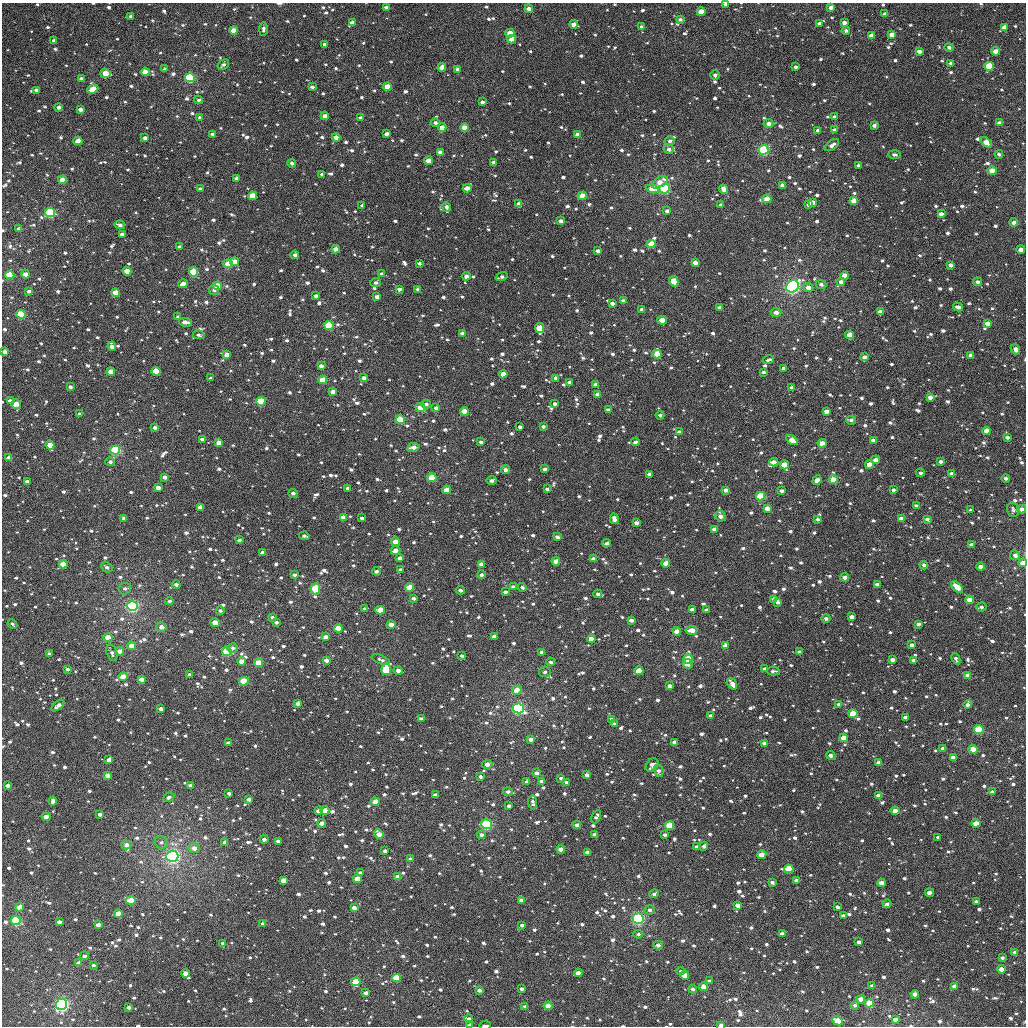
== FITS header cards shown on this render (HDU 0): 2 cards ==
NAXIS1  =                 1024
NAXIS2  =                 1024

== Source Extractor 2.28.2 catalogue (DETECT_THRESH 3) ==
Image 1024 x 1024 px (HDU 0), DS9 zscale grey, 1 PNG px = 1 image px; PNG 1028 x 1028 px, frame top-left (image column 1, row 1024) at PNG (2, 3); each listed source drawn as its Kron ellipse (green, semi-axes under 4 px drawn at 4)
Background 920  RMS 33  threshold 98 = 3 sigma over >= 5 px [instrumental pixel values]
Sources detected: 1499; of the 1499, the 500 brightest by FLUX_AUTO listed and drawn (999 fainter detections omitted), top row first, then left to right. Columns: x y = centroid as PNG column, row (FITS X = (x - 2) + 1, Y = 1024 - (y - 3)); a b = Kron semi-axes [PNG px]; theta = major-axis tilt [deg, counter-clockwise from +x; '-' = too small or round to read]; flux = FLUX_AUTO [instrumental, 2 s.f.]
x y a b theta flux
725 4 3 3 - 6700
386 7 4 3 - 8200
831 7 4 4 - 11000
529 9 4 4 - 14000
701 12 4 4 - 33000
885 14 4 3 - 11000
131 16 4 3 - 7700
680 20 4 3 - 6300
352 23 4 3 - 14000
819 23 4 3 - 8100
844 23 4 3 - 9600
573 24 4 4 - 13000
642 27 4 3 - 6600
1005 27 4 4 - 23000
263 29 7 4 89 7100
234 30 4 4 - 30000
846 30 4 4 - 6800
510 33 4 4 - 33000
892 35 4 4 - 19000
871 36 4 4 - 19000
512 39 4 4 - 47000
54 40 4 4 - 6900
325 44 3 3 - 8400
949 47 4 4 - 7200
919 51 4 3 - 13000
996 51 4 4 - 20000
951 63 4 3 - 8000
223 65 6 4 35 6300
989 66 4 4 - 120000
442 67 4 4 - 19000
795 67 3 3 - 6500
165 69 3 3 - 6200
457 69 4 3 - 6600
145 72 4 4 - 31000
105 73 5 4 - 36000
715 75 5 4 - 6100
190 78 5 4 - 250000
81 79 4 3 - 11000
312 87 4 3 - 6000
387 87 4 4 - 43000
93 89 5 4 - 34000
36 90 4 3 - 9300
199 100 4 4 - 7000
482 102 4 3 - 7200
58 107 4 3 - 8100
80 109 4 3 - 9900
325 116 4 4 - 12000
200 117 4 4 - 6000
834 117 4 3 - 7500
360 118 4 3 - 5800
435 123 4 4 - 6600
999 123 4 3 - 10000
768 124 5 4 - 13000
874 125 4 3 - 7100
442 127 4 4 - 21000
465 128 4 4 - 29000
818 130 4 3 - 7200
835 130 4 3 - 12000
212 134 4 3 - 6200
386 134 4 3 - 10000
578 135 4 3 - 19000
336 137 4 4 - 18000
145 138 4 3 - 7600
78 141 4 4 - 35000
670 141 5 4 - 6500
986 142 6 4 -38 27000
832 145 8 4 35 9600
669 149 5 4 - 9500
763 150 5 5 - 140000
440 152 4 4 - 15000
999 154 4 3 - 6200
894 155 6 4 -3 6000
428 161 4 4 - 23000
493 162 3 3 - 5900
292 163 4 3 - 6900
858 166 4 3 - 7800
992 171 4 4 - 30000
322 174 4 3 - 6100
236 178 4 3 - 8000
62 180 4 4 - 23000
660 182 9 5 32 26000
782 185 4 3 - 10000
467 188 4 4 - 21000
200 189 4 3 - 7200
652 189 6 4 -13 41000
665 189 5 5 - 230000
724 189 5 4 - 19000
253 196 4 4 - 54000
582 196 4 4 - 29000
767 199 4 4 - 36000
854 201 4 4 - 34000
813 202 4 3 - 15000
519 204 4 4 - 19000
721 205 4 3 - 10000
809 205 4 4 - 14000
362 206 4 3 - 7100
446 207 5 4 - 6500
667 211 4 3 - 7300
50 213 5 4 - 190000
941 214 4 3 - 11000
561 221 4 4 - 9900
1014 222 4 3 - 13000
120 225 5 3 - 7800
19 229 4 3 - 7900
122 234 4 3 - 8200
651 244 4 4 - 35000
179 247 4 3 - 7800
336 249 4 4 - 18000
1021 249 4 4 - 14000
598 251 4 3 - 9800
295 255 4 4 - 7100
234 262 4 4 - 28000
419 263 4 3 - 6200
695 263 4 4 - 17000
228 264 5 4 - 35000
950 265 4 3 - 8600
127 271 4 4 - 29000
193 272 5 4 - 67000
25 274 4 3 - 15000
382 274 4 3 - 9600
10 275 4 4 - 120000
466 276 4 4 - 10000
845 276 4 4 - 26000
501 277 6 3 19 7400
674 281 5 4 - 44000
841 282 4 4 - 9800
977 282 4 4 - 7400
376 283 5 4 - 6500
183 284 5 4 - 19000
821 284 5 4 - 7100
217 286 4 4 - 42000
793 286 7 5 36 400000
808 287 5 4 - 14000
399 289 4 3 - 9000
418 289 4 3 - 6600
214 290 5 5 - 7400
29 291 3 3 - 6500
116 293 4 4 - 25000
316 296 4 3 - 6200
377 297 4 3 - 14000
623 301 4 3 - 8600
612 304 4 3 - 9600
958 307 5 3 - 9000
720 308 4 3 - 9300
642 309 4 3 - 9400
776 312 5 4 - 13000
880 312 4 4 - 13000
21 314 5 4 - 120000
178 317 4 3 - 6400
662 320 5 4 - 40000
185 322 7 3 -9 14000
987 324 4 4 - 19000
329 325 5 4 - 120000
539 328 5 4 - 59000
462 333 4 3 - 11000
199 335 6 4 -13 5800
849 335 4 4 - 35000
112 346 5 4 - 12000
1015 349 5 4 - 11000
5 352 4 3 - 12000
657 354 4 4 - 29000
227 355 4 4 - 20000
971 355 4 4 - 15000
864 357 4 4 - 8700
768 360 6 3 18 5900
321 366 4 3 - 13000
784 368 4 3 - 8000
156 371 4 4 - 85000
111 372 4 4 - 24000
763 372 4 3 - 6700
503 374 4 4 - 21000
211 378 3 3 - 5800
364 378 4 3 - 7200
556 378 4 3 - 10000
323 380 4 4 - 49000
570 382 4 3 - 6800
596 384 4 3 - 10000
70 387 4 3 - 7000
791 388 4 3 - 7800
333 392 4 4 - 17000
597 394 4 3 - 12000
930 397 4 3 - 13000
10 401 4 3 - 14000
261 401 4 4 - 110000
16 404 5 5 - 25000
426 404 5 4 - 7200
555 404 4 3 - 5900
420 408 5 4 - 27000
436 408 4 3 - 7300
608 410 4 3 - 8200
464 411 4 4 - 37000
826 411 4 3 - 11000
80 414 4 3 - 6900
660 415 4 3 - 5800
400 420 4 4 - 76000
851 420 5 3 - 6400
543 426 3 3 - 5800
520 427 3 3 - 5700
155 428 4 3 - 8200
986 431 4 4 - 32000
679 432 4 3 - 7400
1007 437 4 3 - 7600
202 439 4 3 - 8200
792 440 6 4 -33 26000
873 440 4 3 - 12000
481 442 3 3 - 6300
635 442 4 3 - 9400
219 443 4 4 - 17000
822 443 4 4 - 21000
50 445 4 4 - 36000
413 447 6 4 9 15000
115 450 5 4 - 240000
9 458 4 3 - 12000
876 460 4 3 - 12000
941 461 4 3 - 8400
110 462 5 4 - 6800
774 462 4 4 - 16000
869 464 4 4 - 31000
784 465 5 4 - 41000
545 469 3 3 - 6800
506 470 4 4 - 9300
920 473 4 3 - 6400
649 474 4 3 - 10000
952 474 4 3 - 13000
164 477 4 3 - 10000
432 478 4 4 - 49000
1006 478 4 3 - 7000
833 479 4 4 - 30000
492 480 5 4 - 7700
817 480 5 4 - 12000
27 482 4 3 - 11000
158 488 4 4 - 9700
348 488 4 3 - 7600
547 489 4 3 - 6100
447 490 4 4 - 39000
725 490 4 3 - 11000
893 490 3 3 - 6100
782 491 4 3 - 7100
293 493 4 3 - 7800
760 496 4 4 - 99000
916 506 4 3 - 6000
200 507 4 4 - 21000
767 508 4 3 - 15000
1022 509 4 4 - 16000
971 510 4 3 - 5900
1013 510 7 5 -75 7900
720 516 6 4 -62 12000
343 517 4 4 - 11000
124 518 4 3 - 10000
362 518 3 3 - 6700
614 519 5 4 - 13000
818 519 3 3 - 6200
901 519 4 4 - 16000
927 519 4 3 - 7500
636 523 4 3 - 11000
714 529 4 3 - 11000
304 536 5 3 - 6500
557 537 4 4 - 9400
239 540 4 3 - 6200
395 542 4 4 - 33000
607 543 4 3 - 7600
971 545 4 3 - 9800
395 550 5 4 - 13000
263 553 4 3 - 10000
1015 555 5 4 - 10000
400 558 4 3 - 10000
594 559 4 3 - 15000
556 561 4 4 - 21000
666 563 4 4 - 23000
1023 563 4 4 - 25000
63 564 4 4 - 28000
481 564 4 3 - 15000
924 565 4 4 - 7300
107 567 6 4 -29 6500
981 567 4 3 - 14000
401 570 4 3 - 13000
376 571 4 4 - 6500
294 575 4 3 - 6200
481 575 4 4 - 7000
845 577 4 3 - 18000
877 584 4 3 - 9800
176 585 4 4 - 7500
410 587 4 4 - 47000
513 587 4 3 - 7400
522 587 4 3 - 6100
957 587 7 4 -42 42000
125 589 6 6 - 7200
315 589 6 5 - 90000
460 590 4 3 - 6500
505 592 4 3 - 8100
598 594 4 4 - 6900
413 598 4 3 - 7100
774 599 4 3 - 9800
969 600 4 4 - 26000
169 601 4 4 - 6100
777 602 4 3 - 9300
132 606 5 5 - 380000
981 607 5 4 - 7600
365 609 4 3 - 11000
220 610 4 4 - 5900
380 610 4 4 - 32000
692 610 4 3 - 15000
706 610 4 3 - 7900
272 617 4 3 - 7000
851 617 4 3 - 13000
826 618 4 4 - 7200
631 620 4 3 - 10000
276 622 4 3 - 6800
215 623 5 4 - 30000
12 624 5 4 - 5900
918 624 4 3 - 8100
391 625 4 4 - 20000
161 627 5 4 - 11000
338 628 4 4 - 43000
691 630 6 4 4 30000
677 631 4 4 - 19000
494 636 4 3 - 12000
325 637 4 3 - 11000
108 638 4 4 - 34000
591 639 4 4 - 31000
911 645 4 3 - 10000
131 646 4 4 - 27000
725 646 4 4 - 15000
233 648 5 5 - 7500
120 651 4 4 - 20000
227 651 5 4 - 110000
542 652 4 4 - 15000
799 652 4 3 - 5800
112 653 8 5 -72 7000
49 654 3 3 - 6800
462 656 3 3 - 6000
688 659 5 4 - 78000
956 659 6 3 -66 6000
326 660 4 3 - 12000
381 660 9 3 -21 6600
892 660 4 3 - 9800
913 660 4 3 - 6400
241 661 4 4 - 24000
551 662 4 4 - 7000
258 663 4 4 - 25000
688 664 5 4 - 11000
68 669 4 3 - 7200
386 669 6 5 - 170000
764 669 3 3 - 5800
398 670 4 4 - 14000
639 671 4 4 - 50000
773 671 6 3 1 6300
545 672 6 5 - 7300
190 675 4 3 - 15000
968 676 4 4 - 21000
123 677 4 4 - 30000
141 679 4 3 - 12000
244 681 5 4 - 66000
732 684 6 4 -55 16000
669 686 4 3 - 9100
517 690 5 4 - 45000
298 703 4 3 - 8700
839 704 4 3 - 5900
58 705 7 3 39 11000
968 705 4 4 - 12000
518 708 5 5 - 370000
161 709 4 3 - 19000
853 714 4 4 - 47000
710 715 3 3 - 6300
905 717 4 3 - 8100
421 719 4 3 - 9300
612 719 4 3 - 8100
614 724 4 3 - 6200
979 729 5 4 - 78000
844 738 4 4 - 35000
531 739 4 3 - 11000
228 743 4 3 - 8000
675 743 4 4 - 18000
764 743 4 4 - 14000
943 748 4 3 - 6900
973 749 4 4 - 32000
831 755 5 3 - 10000
953 757 4 3 - 16000
109 760 4 4 - 16000
879 763 4 3 - 17000
487 764 5 4 - 15000
652 765 7 5 47 13000
659 771 6 4 -75 8500
536 773 4 3 - 8800
107 775 4 3 - 13000
587 775 4 3 - 10000
480 776 3 3 - 5900
561 778 4 3 - 6900
542 781 4 3 - 8800
527 782 4 4 - 7900
566 782 4 3 - 6400
8 785 4 3 - 11000
190 785 4 3 - 9500
508 792 5 4 - 6600
992 792 4 3 - 12000
229 793 4 3 - 6500
435 795 4 3 - 12000
879 796 4 4 - 23000
169 797 6 4 29 5900
249 799 4 3 - 9300
53 801 4 4 - 12000
375 802 4 4 - 24000
533 802 7 4 -84 7400
509 806 4 3 - 7000
325 810 4 4 - 24000
318 811 4 3 - 9400
895 811 4 4 - 23000
100 814 4 3 - 9200
46 817 4 4 - 21000
596 817 7 4 64 6500
322 823 4 4 - 12000
976 823 4 4 - 48000
486 824 5 4 - 190000
577 825 4 4 - 9900
669 826 5 4 - 66000
379 834 5 4 - 24000
481 835 4 4 - 9100
594 835 4 3 - 11000
665 835 4 3 - 6700
938 837 3 3 - 5900
264 839 4 3 - 8500
278 841 4 3 - 11000
161 842 7 6 - 7100
225 842 4 3 - 16000
126 845 5 4 - 16000
704 846 5 4 - 7500
697 847 4 3 - 6800
194 848 5 5 - 15000
561 849 4 3 - 14000
385 851 4 3 - 8900
587 852 4 3 - 12000
762 855 5 4 - 29000
172 856 6 5 - 580000
410 859 4 3 - 6000
789 869 4 4 - 90000
360 873 4 3 - 6900
398 877 4 4 - 19000
357 879 4 4 - 43000
283 880 4 4 - 24000
796 880 4 3 - 9700
772 882 4 3 - 7500
881 883 4 3 - 27000
929 893 4 4 - 25000
654 894 5 4 - 6300
131 900 5 4 - 43000
521 900 4 3 - 13000
976 901 4 3 - 7000
887 904 4 3 - 7000
737 905 4 3 - 12000
19 907 4 4 - 18000
837 907 4 3 - 7500
354 908 4 3 - 12000
650 910 5 4 - 7000
118 914 4 4 - 22000
843 916 4 3 - 11000
638 919 5 5 - 240000
16 920 5 4 - 270000
59 922 4 3 - 8000
263 923 4 3 - 7000
98 925 4 3 - 13000
522 925 4 3 - 7400
638 934 5 4 - 5800
782 934 4 3 - 10000
859 942 4 3 - 8800
223 943 4 3 - 5800
658 945 5 4 - 10000
1015 952 4 3 - 11000
84 956 4 4 - 6800
1002 958 4 3 - 6300
79 963 4 3 - 13000
93 965 3 3 - 5900
1001 969 4 3 - 22000
681 971 4 4 - 6200
185 973 4 4 - 20000
578 973 4 3 - 15000
685 975 4 4 - 26000
396 978 4 4 - 77000
709 981 4 3 - 7200
356 982 4 4 - 73000
872 986 4 3 - 5900
954 986 4 3 - 13000
704 987 4 4 - 24000
522 989 4 3 - 9400
693 989 4 3 - 7500
479 990 4 3 - 9300
366 993 4 3 - 8700
915 994 4 4 - 19000
861 999 4 4 - 19000
869 1003 4 4 - 40000
62 1004 5 5 - 350000
855 1005 4 4 - 5800
525 1006 4 3 - 6300
548 1006 4 4 - 35000
128 1007 4 3 - 7700
469 1019 4 4 - 7500
895 1019 4 3 - 12000
837 1021 5 4 - 51000
469 1025 4 3 - 7500
485 1025 6 2 1 6000
721 1025 4 3 - 12000
At the frame edge (FLAGS 8, measured only in part): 8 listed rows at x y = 725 4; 10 275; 5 352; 16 404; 1023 563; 469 1025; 485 1025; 721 1025
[999 fainter detections neither listed nor drawn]

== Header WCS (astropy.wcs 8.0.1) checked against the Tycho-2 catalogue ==
Header WCS as astropy/WCSLIB reads it (applying the file's SIP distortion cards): RA---TAN-SIP/DEC--TAN-SIP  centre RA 02:25:14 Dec +45:11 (36.31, +45.18 deg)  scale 8.67 arcsec/px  FOV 148.0' x 148.0'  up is +178 deg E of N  parity flipped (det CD > 0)
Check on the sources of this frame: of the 60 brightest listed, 60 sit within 11.7 arcsec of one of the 180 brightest Tycho-2 stars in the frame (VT <= 10.84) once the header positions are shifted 0.56 arcsec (0.15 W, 0.54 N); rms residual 3.91 arcsec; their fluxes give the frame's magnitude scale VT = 21.49 - 2.5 log10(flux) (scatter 0.23 mag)
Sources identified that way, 424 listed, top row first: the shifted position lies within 11.7 arcsec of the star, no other Tycho-2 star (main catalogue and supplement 1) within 23.4 arcsec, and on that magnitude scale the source's flux lands within +1.5 / -3 mag of the star's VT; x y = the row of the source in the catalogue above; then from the Tycho-2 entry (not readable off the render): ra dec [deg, ICRS J2000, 3 dp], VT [Tycho-2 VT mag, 2 dp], TYC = Tycho-2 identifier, HIP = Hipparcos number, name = IAU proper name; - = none
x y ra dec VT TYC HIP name
725 4 35.672 +43.929 11.93 2843-1590-1 - -
386 7 36.805 +43.972 11.34 2843-2364-1 - -
831 7 35.320 +43.924 11.12 2843-1437-1 - -
529 9 36.329 +43.962 11.33 2843-1207-1 - -
701 12 35.752 +43.950 10.39 2843-976-1 - -
885 14 35.138 +43.933 11.35 2843-1222-1 - -
131 16 37.658 +44.012 11.76 2844-636-1 - -
352 23 36.918 +44.012 11.19 2843-1797-1 - -
844 23 35.272 +43.959 11.52 2843-1087-1 - -
573 24 36.177 +43.995 11.22 2843-1174-1 - -
642 27 35.949 +43.993 11.92 2843-1245-1 - -
1005 27 34.736 +43.948 10.67 2842-308-1 - -
234 30 37.314 +44.039 10.50 2843-2417-1 - -
846 30 35.264 +43.978 11.35 2843-1570-1 - -
510 33 36.388 +44.022 10.25 2843-1193-1 - -
892 35 35.111 +43.982 10.64 2843-1596-1 - -
871 36 35.178 +43.987 11.07 2843-1206-1 - -
512 39 36.382 +44.037 10.63 2843-1161-1 - -
54 40 37.916 +44.075 11.60 2844-712-1 - -
949 47 34.918 +44.004 11.81 2842-2243-1 - -
919 51 35.016 +44.018 11.43 2843-1133-1 - -
996 51 34.761 +44.007 10.31 2842-2277-1 - -
951 63 34.907 +44.042 12.13 2842-2051-1 - -
223 65 37.343 +44.122 12.10 2843-2487-1 - -
989 66 34.779 +44.044 10.01 2842-2201-1 - -
442 67 36.612 +44.112 11.12 2843-1011-1 - -
795 67 35.427 +44.072 12.21 2843-698-1 - -
165 69 37.542 +44.137 11.89 2844-1144-1 - -
457 69 36.560 +44.114 11.91 2843-1177-1 - -
145 72 37.606 +44.145 10.13 2844-114-1 - -
105 73 37.740 +44.151 10.24 2844-294-1 - -
190 78 37.456 +44.156 8.34 2843-1920-1 11615 -
81 79 37.820 +44.166 11.36 2844-2067-1 - -
312 87 37.044 +44.169 11.57 2843-2259-1 - -
387 87 36.792 +44.163 9.92 2843-2022-1 - -
36 90 37.970 +44.195 11.36 2844-1849-1 - -
199 100 37.424 +44.209 11.86 2843-2054-1 - -
482 102 36.471 +44.191 11.61 2843-1110-1 - -
80 109 37.820 +44.240 11.58 2844-1649-1 - -
325 116 36.999 +44.238 10.81 2843-2328-1 - -
200 117 37.419 +44.251 11.66 2843-1722-1 - -
435 123 36.627 +44.245 11.82 2843-1381-1 - -
999 123 34.733 +44.178 11.18 2842-1227-1 - -
768 124 35.507 +44.212 10.90 2843-804-1 - -
442 127 36.603 +44.256 10.38 2843-878-1 - -
465 128 36.528 +44.254 10.02 2843-1576-1 - -
818 130 35.341 +44.221 11.71 2843-1000-1 - -
835 130 35.284 +44.218 11.45 2843-318-1 - -
578 135 36.147 +44.260 10.73 2843-1556-1 - -
336 137 36.959 +44.289 10.34 2843-1842-1 - -
145 138 37.601 +44.303 11.75 2844-1391-1 - -
78 141 37.826 +44.315 10.47 2844-1775-1 - -
670 141 35.837 +44.265 11.85 2843-1199-1 - -
986 142 34.775 +44.226 10.71 2842-1323-1 - -
832 145 35.293 +44.257 11.51 2843-938-1 - -
763 150 35.520 +44.275 8.20 2843-1602-1 11031 -
440 152 36.606 +44.316 10.76 2843-386-1 - -
999 154 34.728 +44.254 11.92 2842-2105-1 - -
894 155 35.082 +44.270 12.34 2843-975-1 - -
428 161 36.645 +44.337 10.82 2843-1314-1 - -
493 162 36.427 +44.334 11.89 2843-1573-1 - -
292 163 37.104 +44.355 11.71 2843-2190-1 - -
858 166 35.199 +44.301 11.55 2843-1130-1 - -
992 171 34.748 +44.294 9.80 2842-1755-1 - -
322 174 37.002 +44.378 11.75 2843-2152-1 - -
236 178 37.289 +44.395 11.30 2843-2262-1 - -
62 180 37.876 +44.409 10.00 2844-1999-1 - -
660 182 35.864 +44.366 10.62 2843-1557-1 - -
467 188 36.511 +44.400 10.74 2843-646-1 - -
200 189 37.411 +44.423 11.80 2843-2546-1 - -
652 189 35.889 +44.381 9.85 2843-1143-1 - -
665 189 35.846 +44.380 8.08 2843-300-1 11142 -
724 189 35.646 +44.376 10.56 2843-46-1 - -
253 196 37.233 +44.436 9.73 2843-2353-1 - -
582 196 36.122 +44.406 9.74 2843-332-1 - -
767 199 35.500 +44.393 10.32 2843-1072-1 - -
854 201 35.207 +44.386 9.91 2843-1004-1 - -
813 202 35.346 +44.396 11.00 2843-1188-1 - -
519 204 36.335 +44.433 10.60 2843-1039-1 - -
721 205 35.654 +44.413 11.40 2843-908-1 - -
809 205 35.357 +44.401 10.93 2843-120-1 - -
362 206 36.863 +44.451 11.86 2843-2062-1 - -
446 207 36.578 +44.448 12.16 2843-134-1 - -
667 211 35.835 +44.434 11.48 2843-516-1 - -
50 213 37.915 +44.489 8.38 2844-1859-1 11755 -
941 214 34.911 +44.406 11.18 2842-1807-1 - -
561 221 36.192 +44.469 11.17 2843-746-1 - -
1014 222 34.665 +44.416 10.70 2842-1687-1 - -
120 225 37.678 +44.515 11.63 2844-495-1 - -
19 229 38.019 +44.529 11.35 2844-1449-1 - -
122 234 37.670 +44.537 11.96 2844-359-1 - -
651 244 35.883 +44.515 9.73 2843-1118-1 - -
179 247 37.475 +44.564 12.09 2843-1844-1 - -
336 249 36.947 +44.558 10.77 2843-2151-1 - -
598 251 36.062 +44.537 10.85 2843-1007-1 - -
295 255 37.085 +44.575 11.71 2843-2159-1 - -
234 262 37.288 +44.596 10.42 2843-1763-1 - -
419 263 36.663 +44.585 12.12 2843-922-1 - -
695 263 35.731 +44.555 11.24 2843-680-1 - -
228 264 37.310 +44.601 9.59 2843-1946-1 - -
950 265 34.870 +44.527 11.36 2842-1263-1 - -
127 271 37.651 +44.625 10.13 2844-1303-1 - -
193 272 37.426 +44.622 9.14 2843-2043-1 - -
25 274 37.994 +44.639 10.52 2844-873-1 - -
382 274 36.788 +44.613 11.40 2843-1745-1 - -
10 275 38.047 +44.641 9.54 2844-153-1 - -
466 276 36.502 +44.611 11.04 2843-1618-1 - -
845 276 35.225 +44.567 10.89 2843-936-1 - -
674 281 35.801 +44.601 9.58 2843-268-1 - -
841 282 35.236 +44.582 11.14 2843-1527-1 - -
376 283 36.809 +44.635 12.72 2843-2073-1 - -
183 284 37.460 +44.652 10.72 2843-1928-1 - -
821 284 35.303 +44.591 12.41 2843-1102-1 - -
217 286 37.344 +44.655 9.52 2843-1904-1 - -
808 287 35.345 +44.601 11.18 2843-1233-1 - -
418 289 36.665 +44.647 11.56 2843-764-1 - -
214 290 37.354 +44.665 11.37 2843-2123-1 - -
116 293 37.687 +44.678 10.05 2844-713-1 - -
316 296 37.010 +44.671 11.64 2843-1808-1 - -
377 297 36.802 +44.669 10.47 2843-1862-1 - -
623 301 35.969 +44.655 11.42 2843-650-1 - -
612 304 36.005 +44.662 11.66 2843-1220-1 - -
958 307 34.833 +44.627 11.59 2842-1319-1 - -
720 308 35.641 +44.660 11.29 2843-1357-1 - -
776 312 35.449 +44.665 11.25 2843-1157-1 - -
880 312 35.097 +44.649 11.59 2843-1155-1 - -
21 314 38.005 +44.735 8.82 2844-1471-1 - -
178 317 37.474 +44.732 11.72 2843-1739-1 - -
185 322 37.450 +44.745 11.35 2843-1793-1 - -
987 324 34.733 +44.663 10.64 2842-525-1 - -
329 325 36.961 +44.742 8.75 2843-1805-1 - -
539 328 36.248 +44.729 9.65 2843-1132-1 - -
462 333 36.508 +44.749 10.61 2843-140-1 - -
849 335 35.197 +44.709 10.22 2843-64-1 - -
112 346 37.695 +44.808 11.57 2844-351-1 - -
5 352 38.059 +44.826 10.90 2844-1837-1 - -
657 354 35.845 +44.779 9.87 2843-1301-1 - -
227 355 37.305 +44.821 10.39 2843-1994-1 - -
971 355 34.782 +44.741 11.85 2842-1251-1 - -
864 357 35.142 +44.760 11.56 2843-42-1 - -
321 366 36.983 +44.840 10.86 2843-2012-1 - -
156 371 37.543 +44.865 9.91 2844-257-1 - -
111 372 37.696 +44.869 10.47 2844-91-1 - -
763 372 35.482 +44.810 11.35 2843-188-1 - -
503 374 36.364 +44.843 10.86 2843-454-1 - -
211 378 37.357 +44.877 12.06 2843-2057-1 - -
364 378 36.838 +44.865 11.87 2843-1778-1 - -
556 378 36.185 +44.848 11.48 2843-978-1 - -
323 380 36.976 +44.874 9.79 2843-1940-1 - -
596 384 36.049 +44.859 11.37 2843-947-1 - -
70 387 37.834 +44.907 11.37 2844-179-1 - -
791 388 35.384 +44.844 11.89 2843-56-1 - -
333 392 36.941 +44.901 10.84 2843-1769-1 - -
597 394 36.041 +44.882 10.88 2843-84-1 - -
930 397 34.912 +44.848 11.06 2842-791-1 - -
10 401 38.037 +44.944 11.15 2844-735-1 - -
261 401 37.184 +44.930 9.11 2843-1718-1 - -
16 404 38.015 +44.951 10.27 2844-515-1 - -
426 404 36.622 +44.923 12.43 2843-1569-1 - -
420 408 36.642 +44.932 10.12 2843-977-1 - -
436 408 36.588 +44.931 11.45 2843-144-1 - -
608 410 36.003 +44.919 11.11 2843-364-1 - -
464 411 36.491 +44.937 10.11 2843-2-1 - -
826 411 35.261 +44.896 10.96 2843-618-1 - -
80 414 37.799 +44.972 11.94 2844-461-1 - -
660 415 35.825 +44.926 12.21 2843-94-1 - -
400 420 36.707 +44.963 9.17 2843-1104-1 11396 -
543 426 36.220 +44.965 11.66 2843-1111-1 - -
155 428 37.543 +45.000 11.49 3295-1236-1 - -
986 431 34.714 +44.921 10.46 2842-1093-1 - -
679 432 35.757 +44.964 11.90 2843-440-1 - -
202 439 37.381 +45.025 11.59 3295-1148-1 - -
792 440 35.374 +44.969 10.94 2843-118-1 - -
873 440 35.096 +44.960 11.20 2843-1183-1 - -
481 442 36.431 +45.009 11.70 3294-754-1 - -
635 442 35.904 +44.992 11.90 2843-1127-1 - -
219 443 37.323 +45.032 10.41 3295-1107-1 - -
822 443 35.270 +44.973 10.38 2843-626-1 - -
50 445 37.898 +45.049 10.08 3295-1124-1 - -
413 447 36.659 +45.028 10.98 3295-28-1 - -
115 450 37.675 +45.057 8.13 3295-1100-1 11684 -
9 458 38.037 +45.081 10.68 3295-1212-1 - -
876 460 35.083 +45.005 11.47 3294-1295-1 - -
941 461 34.862 +45.001 11.62 3294-1312-1 - -
110 462 37.691 +45.086 11.73 3295-1165-1 - -
869 464 35.105 +45.018 10.50 3294-1031-1 - -
784 465 35.394 +45.030 10.20 3294-780-1 - -
649 474 35.852 +45.069 11.61 3294-880-1 - -
952 474 34.823 +45.029 11.10 3294-485-1 - -
164 477 37.505 +45.120 11.35 3295-944-1 - -
432 478 36.593 +45.099 9.25 3295-55-1 - -
833 479 35.225 +45.060 10.27 3294-888-1 - -
492 480 36.389 +45.101 11.81 3294-296-1 - -
817 480 35.278 +45.061 11.64 3294-1323-1 - -
27 482 37.973 +45.138 11.17 3295-723-1 - -
348 488 36.879 +45.133 11.46 3295-890-1 - -
547 489 36.198 +45.115 11.69 3294-1037-1 - -
447 490 36.541 +45.128 10.31 3294-980-1 - -
725 490 35.590 +45.098 11.41 3294-1013-1 - -
893 490 35.018 +45.076 11.57 3294-850-1 - -
782 491 35.399 +45.093 11.48 3294-1159-1 - -
293 493 37.065 +45.149 12.01 3295-1001-1 - -
760 496 35.470 +45.108 9.25 3294-361-1 - -
916 506 34.938 +45.111 11.55 3294-1261-1 - -
200 507 37.380 +45.189 10.47 3295-1003-1 - -
767 508 35.444 +45.137 11.26 3294-932-1 - -
1022 509 34.577 +45.103 11.27 3294-1187-1 - -
1013 510 34.606 +45.107 12.63 3294-1093-1 - -
720 516 35.603 +45.162 10.76 3294-526-1 - -
343 517 36.891 +45.203 10.88 3295-945-1 - -
124 518 37.640 +45.221 11.60 3295-543-1 - -
614 519 35.964 +45.182 11.83 3294-983-1 - -
901 519 34.985 +45.144 10.81 3294-255-1 - -
927 519 34.897 +45.141 11.59 3294-1101-1 - -
636 523 35.889 +45.187 11.24 3294-1224-1 - -
714 529 35.622 +45.194 10.92 3294-1207-1 - -
304 536 37.023 +45.250 12.10 3295-582-1 - -
557 537 36.157 +45.229 11.22 3294-995-1 - -
239 540 37.244 +45.266 11.98 3295-712-1 - -
395 542 36.709 +45.257 10.24 3295-24-1 - -
607 543 35.986 +45.240 11.59 3294-816-1 - -
971 545 34.741 +45.197 11.42 3294-536-1 - -
395 550 36.708 +45.278 11.02 3295-15-1 - -
400 558 36.693 +45.296 10.90 3295-39-1 - -
594 559 36.029 +45.279 10.57 3294-354-1 - -
556 561 36.157 +45.288 10.20 3294-661-1 - -
666 563 35.782 +45.281 10.08 3294-54-1 - -
1023 563 34.562 +45.233 10.71 3294-132-1 - -
63 564 37.844 +45.335 10.23 3295-361-1 - -
481 564 36.413 +45.303 10.81 3294-1094-1 - -
924 565 34.899 +45.252 11.51 3294-801-1 - -
981 567 34.705 +45.248 10.83 3294-683-1 - -
401 570 36.688 +45.324 11.38 3295-74-1 - -
376 571 36.771 +45.330 12.55 3295-49-1 - -
294 575 37.051 +45.345 11.88 3295-122-1 - -
481 575 36.411 +45.329 12.24 3294-58-1 - -
845 577 35.166 +45.293 10.84 3294-1230-1 - -
877 584 35.055 +45.305 11.31 3294-239-1 - -
410 587 36.654 +45.366 9.60 3295-75-1 - -
522 587 36.270 +45.354 12.02 3294-502-1 - -
957 587 34.779 +45.302 10.02 3294-1213-1 - -
125 589 37.631 +45.390 12.09 3295-332-1 - -
315 589 36.978 +45.376 8.73 3295-529-1 - -
460 590 36.482 +45.368 12.44 3294-749-1 - -
505 592 36.326 +45.367 11.77 3294-466-1 - -
598 594 36.009 +45.363 12.11 3294-1114-1 - -
413 598 36.640 +45.392 11.81 3295-77-1 - -
774 599 35.406 +45.354 11.36 3294-495-1 - -
969 600 34.736 +45.330 10.36 3294-1025-1 - -
169 601 37.477 +45.417 12.05 3295-739-1 - -
777 602 35.393 +45.361 11.50 3294-1186-1 - -
132 606 37.604 +45.432 7.45 3295-297-1 11662 -
981 607 34.694 +45.345 12.38 3294-791-1 - -
365 609 36.806 +45.422 11.48 3295-3-1 - -
380 610 36.753 +45.423 9.98 3295-46-1 - -
692 610 35.683 +45.390 11.49 3294-1201-1 - -
706 610 35.634 +45.389 12.10 3294-1045-1 - -
272 617 37.123 +45.449 12.05 3295-667-1 - -
851 617 35.137 +45.387 11.26 3294-426-1 - -
826 618 35.224 +45.394 11.50 3294-507-1 - -
631 620 35.891 +45.422 11.10 3294-563-1 - -
215 623 37.319 +45.466 10.36 3295-1265-1 - -
12 624 38.014 +45.481 11.51 3295-717-1 - -
918 624 34.906 +45.395 11.54 3294-634-1 - -
391 625 36.713 +45.457 10.40 3295-9-1 - -
338 628 36.895 +45.470 9.89 3295-760-1 - -
691 630 35.680 +45.440 10.33 3294-436-1 - -
677 631 35.733 +45.444 10.50 3294-123-1 - -
494 636 36.358 +45.476 11.06 3294-271-1 - -
325 637 36.938 +45.492 10.92 3295-623-1 - -
108 638 37.685 +45.509 10.31 3295-324-1 - -
591 639 36.024 +45.472 10.56 3294-921-1 - -
911 645 34.926 +45.446 11.18 3294-1189-1 - -
131 646 37.603 +45.528 10.61 3295-716-1 - -
725 646 35.564 +45.473 10.52 3294-223-1 - -
120 651 37.643 +45.541 10.73 3295-183-1 - -
227 651 37.275 +45.534 8.54 3295-1147-1 - -
542 652 36.192 +45.510 11.18 3294-49-1 - -
49 654 37.884 +45.551 11.81 3295-399-1 - -
462 656 36.467 +45.525 11.50 3294-425-1 - -
688 659 35.689 +45.510 8.82 3294-1269-1 11087 -
956 659 34.771 +45.472 11.74 3294-605-1 - -
326 660 36.932 +45.549 11.31 3295-302-1 - -
892 660 34.988 +45.484 11.46 3294-1283-1 - -
241 661 37.223 +45.558 10.23 3295-383-1 - -
551 662 36.161 +45.531 11.35 3294-681-1 - -
258 663 37.165 +45.559 10.07 3295-845-1 - -
386 669 36.725 +45.565 9.39 3295-26-1 - -
764 669 35.426 +45.523 12.08 3294-855-1 - -
398 670 36.682 +45.567 10.82 3295-43-1 - -
639 671 35.857 +45.543 10.82 3294-700-1 - -
773 671 35.397 +45.528 12.11 3294-538-1 - -
190 675 37.401 +45.594 11.59 3295-503-1 - -
968 676 34.726 +45.512 11.17 3294-284-1 - -
123 677 37.630 +45.602 9.86 3295-246-1 - -
141 679 37.566 +45.607 10.78 3295-334-1 - -
244 681 37.213 +45.605 9.46 3295-813-1 - -
732 684 35.533 +45.563 11.12 3294-68-1 - -
669 686 35.749 +45.575 11.07 3294-595-1 - -
517 690 36.273 +45.603 10.00 3294-1190-1 - -
298 703 37.026 +45.655 11.28 3295-805-1 - -
968 705 34.720 +45.582 11.14 3294-269-1 - -
518 708 36.266 +45.647 7.51 3294-727-1 11266 -
161 709 37.496 +45.677 10.91 3295-469-1 - -
853 714 35.113 +45.620 9.46 3294-334-1 - -
905 717 34.933 +45.621 11.53 3294-990-1 - -
421 719 36.598 +45.681 11.10 3295-754-1 - -
612 719 35.942 +45.662 11.72 3294-1304-1 - -
614 724 35.933 +45.673 11.62 3294-1168-1 - -
979 729 34.676 +45.640 8.79 3294-467-1 10777 -
844 738 35.140 +45.679 10.47 3294-567-1 - -
531 739 36.218 +45.720 11.47 3294-1288-1 - -
228 743 37.260 +45.755 11.15 3295-304-1 - -
675 743 35.722 +45.712 11.20 3294-373-1 - -
764 743 35.412 +45.703 10.74 3294-20-1 - -
943 748 34.797 +45.690 11.32 3294-834-1 - -
973 749 34.692 +45.688 9.68 3294-227-1 - -
831 755 35.182 +45.723 11.44 3294-674-1 - -
953 757 34.759 +45.710 11.49 3294-276-1 - -
109 760 37.671 +45.803 10.60 3295-773-1 - -
879 763 35.014 +45.734 10.81 3294-356-1 - -
652 765 35.797 +45.767 11.77 3294-353-1 - -
659 771 35.771 +45.781 11.82 3294-118-1 - -
536 773 36.193 +45.800 11.27 3294-853-1 - -
107 775 37.675 +45.841 10.77 3295-2011-1 - -
587 775 36.020 +45.799 11.06 3294-1330-1 - -
561 778 36.108 +45.811 11.53 3294-1064-1 - -
542 781 36.174 +45.819 11.14 3294-1421-1 - -
527 782 36.225 +45.822 11.69 3294-1527-1 - -
566 782 36.089 +45.820 11.81 3294-1639-1 - -
8 785 38.019 +45.872 11.26 3295-1863-1 - -
190 785 37.387 +45.860 11.50 3295-1771-1 - -
508 792 36.289 +45.848 12.63 3294-1593-1 - -
992 792 34.617 +45.788 11.50 3294-311-1 - -
229 793 37.253 +45.876 11.75 3295-1852-1 - -
435 795 36.539 +45.863 11.01 3294-1621-1 - -
879 796 35.008 +45.813 10.90 3294-399-1 - -
249 799 37.184 +45.889 11.76 3295-2017-1 - -
53 801 37.861 +45.907 11.36 3295-1839-1 - -
375 802 36.746 +45.885 9.93 3295-1979-1 - -
509 806 36.284 +45.882 12.02 3294-1571-1 - -
325 810 36.919 +45.910 10.35 3295-2024-1 - -
318 811 36.942 +45.911 11.24 3295-2081-1 - -
895 811 34.949 +45.847 10.54 3294-359-1 - -
100 814 37.698 +45.935 11.33 3295-1948-1 - -
322 823 36.929 +45.941 11.23 3295-1930-1 - -
976 823 34.667 +45.866 9.89 3294-1645-1 - -
486 824 36.358 +45.929 8.00 3294-1471-1 11292 -
577 825 36.045 +45.921 11.14 3294-1577-1 - -
669 826 35.725 +45.912 9.20 3294-1497-1 - -
379 834 36.730 +45.963 10.72 3295-1944-1 - -
481 835 36.375 +45.955 11.46 3294-1579-1 - -
594 835 35.984 +45.943 10.98 3294-1637-1 - -
665 835 35.740 +45.935 11.26 3294-1595-1 - -
264 839 37.126 +45.984 11.41 3295-1815-1 - -
278 841 37.078 +45.988 11.26 3295-1551-1 - -
225 842 37.262 +45.994 11.50 3295-2047-1 - -
126 845 37.603 +46.007 10.76 3295-2148-1 - -
704 846 35.603 +45.958 11.81 3294-1607-1 - -
697 847 35.628 +45.960 11.32 3294-1445-1 - -
194 848 37.368 +46.011 10.96 3295-2109-1 - -
561 849 36.098 +45.981 11.04 3294-1461-1 - -
385 851 36.706 +46.002 11.71 3295-2010-1 - -
587 852 36.005 +45.986 11.29 3294-1633-1 - -
762 855 35.401 +45.971 10.48 3294-1447-1 - -
172 856 37.442 +46.032 6.84 3295-2122-1 11611 -
410 859 36.618 +46.019 12.04 3295-1818-1 - -
789 869 35.305 +46.002 9.09 3294-2222-1 - -
360 873 36.788 +46.057 11.82 3295-1777-1 - -
398 877 36.659 +46.064 10.58 3295-1906-1 - -
357 879 36.799 +46.072 9.88 3295-1768-1 - -
283 880 37.055 +46.081 10.46 3295-2067-1 - -
796 880 35.276 +46.028 11.31 3294-2198-1 - -
881 883 34.981 +46.023 10.64 3294-2193-1 - -
929 893 34.813 +46.039 11.08 3294-2138-1 - -
131 900 37.582 +46.141 9.52 3295-1593-1 - -
521 900 36.227 +46.108 10.75 3294-1987-1 - -
976 901 34.649 +46.054 11.41 3294-2214-1 - -
19 907 37.969 +46.163 10.96 3295-1624-1 - -
837 907 35.128 +46.086 11.73 3294-2078-1 - -
354 908 36.806 +46.141 11.39 3295-2095-1 - -
118 914 37.625 +46.173 10.55 3295-2068-1 - -
843 916 35.107 +46.107 12.01 3294-2023-1 - -
638 919 35.818 +46.140 7.59 3294-1924-1 11133 -
16 920 37.981 +46.195 8.13 3295-1749-1 11773 -
59 922 37.830 +46.196 12.05 3295-1385-1 - -
98 925 37.694 +46.201 10.84 3295-1770-1 - -
522 925 36.222 +46.168 11.89 3294-1856-1 - -
638 934 35.815 +46.177 12.38 3294-2072-1 - -
782 934 35.315 +46.158 11.48 3294-2184-1 - -
859 942 35.048 +46.168 11.12 3294-2049-1 - -
223 943 37.260 +46.237 11.99 3295-1415-1 - -
658 945 35.745 +46.201 11.90 3294-1894-1 - -
1015 952 34.504 +46.169 11.22 3294-2220-1 - -
1002 958 34.546 +46.185 12.49 3294-2002-1 - -
79 963 37.759 +46.294 10.51 3295-2127-1 - -
93 965 37.707 +46.299 11.90 3295-1545-1 - -
1001 969 34.547 +46.212 10.43 3294-2042-1 - -
681 971 35.661 +46.261 12.55 3294-1822-1 - -
185 973 37.386 +46.312 10.68 3295-1637-1 - -
578 973 36.018 +46.276 11.67 3294-2098-1 - -
685 975 35.647 +46.271 10.02 3294-1795-1 - -
396 978 36.649 +46.307 9.29 3295-1319-1 - -
709 981 35.559 +46.281 11.70 3294-2136-1 - -
356 982 36.791 +46.320 9.33 3295-1483-1 - -
872 986 34.993 +46.271 11.59 3294-2050-1 - -
954 986 34.707 +46.261 11.10 3294-2071-1 - -
704 987 35.579 +46.296 10.24 3294-1918-1 - -
522 989 36.212 +46.321 11.24 3294-1903-1 - -
479 990 36.359 +46.329 12.06 3294-1866-1 - -
366 993 36.755 +46.345 11.72 3295-1390-1 - -
915 994 34.842 +46.285 10.94 3294-2020-1 - -
861 999 35.030 +46.305 10.33 3294-2212-1 - -
869 1003 34.999 +46.314 9.46 3294-2103-1 - -
62 1004 37.815 +46.395 7.13 3295-1547-1 11719 -
525 1006 36.199 +46.363 11.54 3294-2150-1 - -
548 1006 36.117 +46.359 10.22 3294-1731-1 - -
128 1007 37.581 +46.398 11.58 3295-1368-1 - -
469 1019 36.392 +46.398 11.43 3294-1976-1 - -
895 1019 34.906 +46.348 10.76 3294-1974-1 - -
837 1021 35.106 +46.360 9.84 3294-2045-1 - -
469 1025 36.389 +46.414 11.55 3294-1931-1 - -
485 1025 36.338 +46.414 12.47 3294-1817-1 - -
721 1025 35.511 +46.387 10.71 3294-1946-1 - -